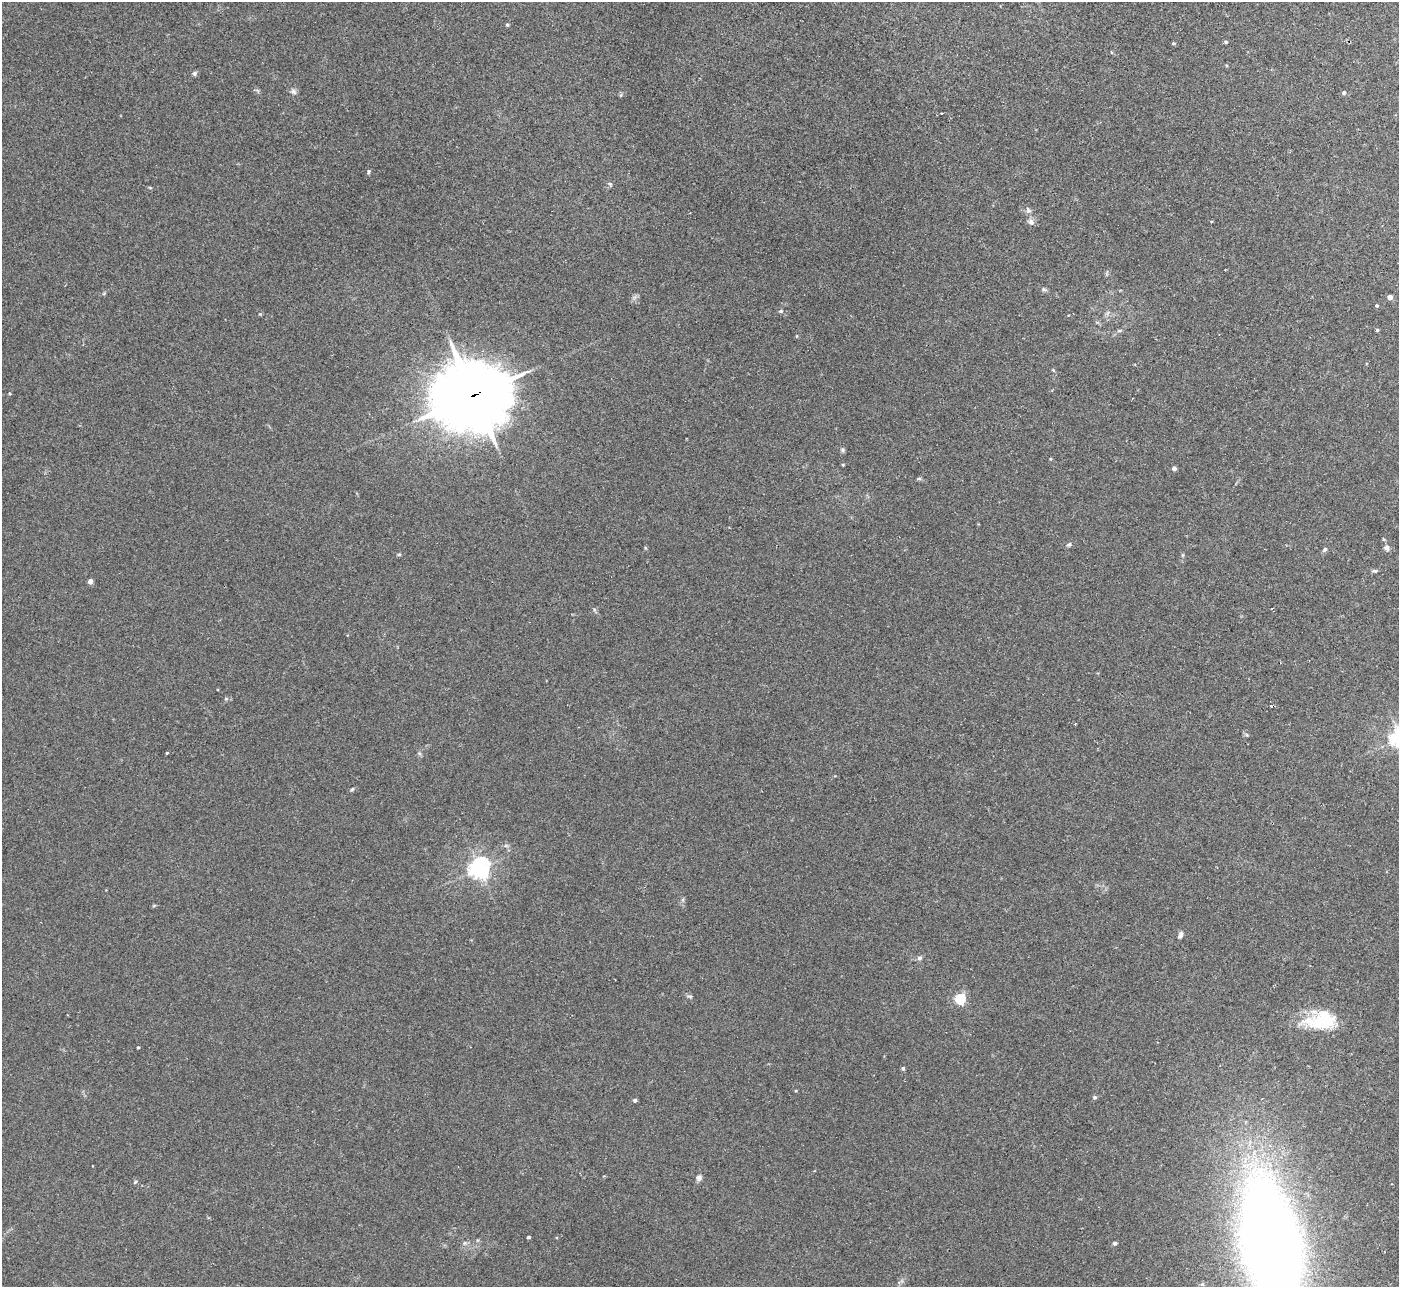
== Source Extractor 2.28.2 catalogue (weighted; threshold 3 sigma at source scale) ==
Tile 10 of 4 x 4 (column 2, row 3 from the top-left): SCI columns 1439-2835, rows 1471-2755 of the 5657 x 5637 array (HDU 1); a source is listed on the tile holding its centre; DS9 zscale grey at full resolution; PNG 1401 x 1289 px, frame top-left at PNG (2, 2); no overlay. Shown black and unused: <1% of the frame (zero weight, under 2 of 3 exposures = <1% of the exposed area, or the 3 px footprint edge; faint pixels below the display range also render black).
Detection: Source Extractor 2.28.2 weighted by HDU 2 'WHT'; one run over the whole footprint, this tile lists its part. Background 0.0422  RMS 0.0074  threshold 0.0332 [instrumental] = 3 sigma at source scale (4.5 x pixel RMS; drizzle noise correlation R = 1.50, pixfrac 1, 0.05/0.05 arcsec/px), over >= 5 px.
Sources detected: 52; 2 cosmic-ray / hot-pixel residue — not listed; the other 50 listed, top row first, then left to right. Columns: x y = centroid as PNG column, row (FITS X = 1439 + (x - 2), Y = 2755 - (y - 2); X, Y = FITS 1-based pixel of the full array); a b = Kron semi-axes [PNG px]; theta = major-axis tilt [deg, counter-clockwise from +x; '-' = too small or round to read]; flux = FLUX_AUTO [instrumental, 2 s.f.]
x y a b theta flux
507 25 4 4 - 0.99
1226 42 5 4 - 0.97
1173 43 5 4 - 0.92
195 73 6 6 - 1.4
294 91 9 6 -39 2
1344 93 5 5 - 1.3
941 113 3 3 - 2
368 172 5 4 - 1
610 184 6 4 -44 1
150 188 5 3 - 0.73
1028 210 8 6 -73 1.9
1031 222 9 7 -29 2.6
1044 289 7 4 -45 1.2
1390 297 4 4 - 4.1
1377 306 4 4 - 0.98
780 311 5 4 - 1.1
1377 330 3 3 - 1
797 336 4 3 - 0.53
1053 370 4 4 - 0.71
9 393 4 4 - 0.79
473 395 26 23 9 4600
843 450 7 4 -90 1.2
843 464 5 3 - 0.65
1174 468 4 4 - 2
919 479 6 4 -1 1
1069 544 7 4 29 1.2
1386 548 8 7 - 2.3
1325 549 6 5 - 1.4
399 554 6 3 19 0.79
1182 555 6 3 71 0.79
1375 571 7 4 5 1.2
90 581 4 4 - 4.6
167 753 3 3 - 2
419 753 6 4 -19 1
352 789 5 4 - 0.84
479 869 7 6 - 440
1180 935 9 5 62 2.2
919 958 7 6 - 1.8
689 996 10 3 -10 1
960 999 5 5 - 67
1321 1020 36 19 8 39
138 1047 3 3 - 0.69
903 1068 4 4 - 1.3
1094 1097 5 5 - 1.4
635 1100 4 4 - 1.9
699 1178 7 7 - 2.4
135 1182 6 3 45 0.84
528 1237 3 3 - 1.2
1115 1243 5 4 - 1.4
1271 1244 111 44 -79 1200
Overlapping masked pixels (flux is a lower limit): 1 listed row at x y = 473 395
Isophote crosses this tile's border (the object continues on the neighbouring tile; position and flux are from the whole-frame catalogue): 1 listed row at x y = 1271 1244